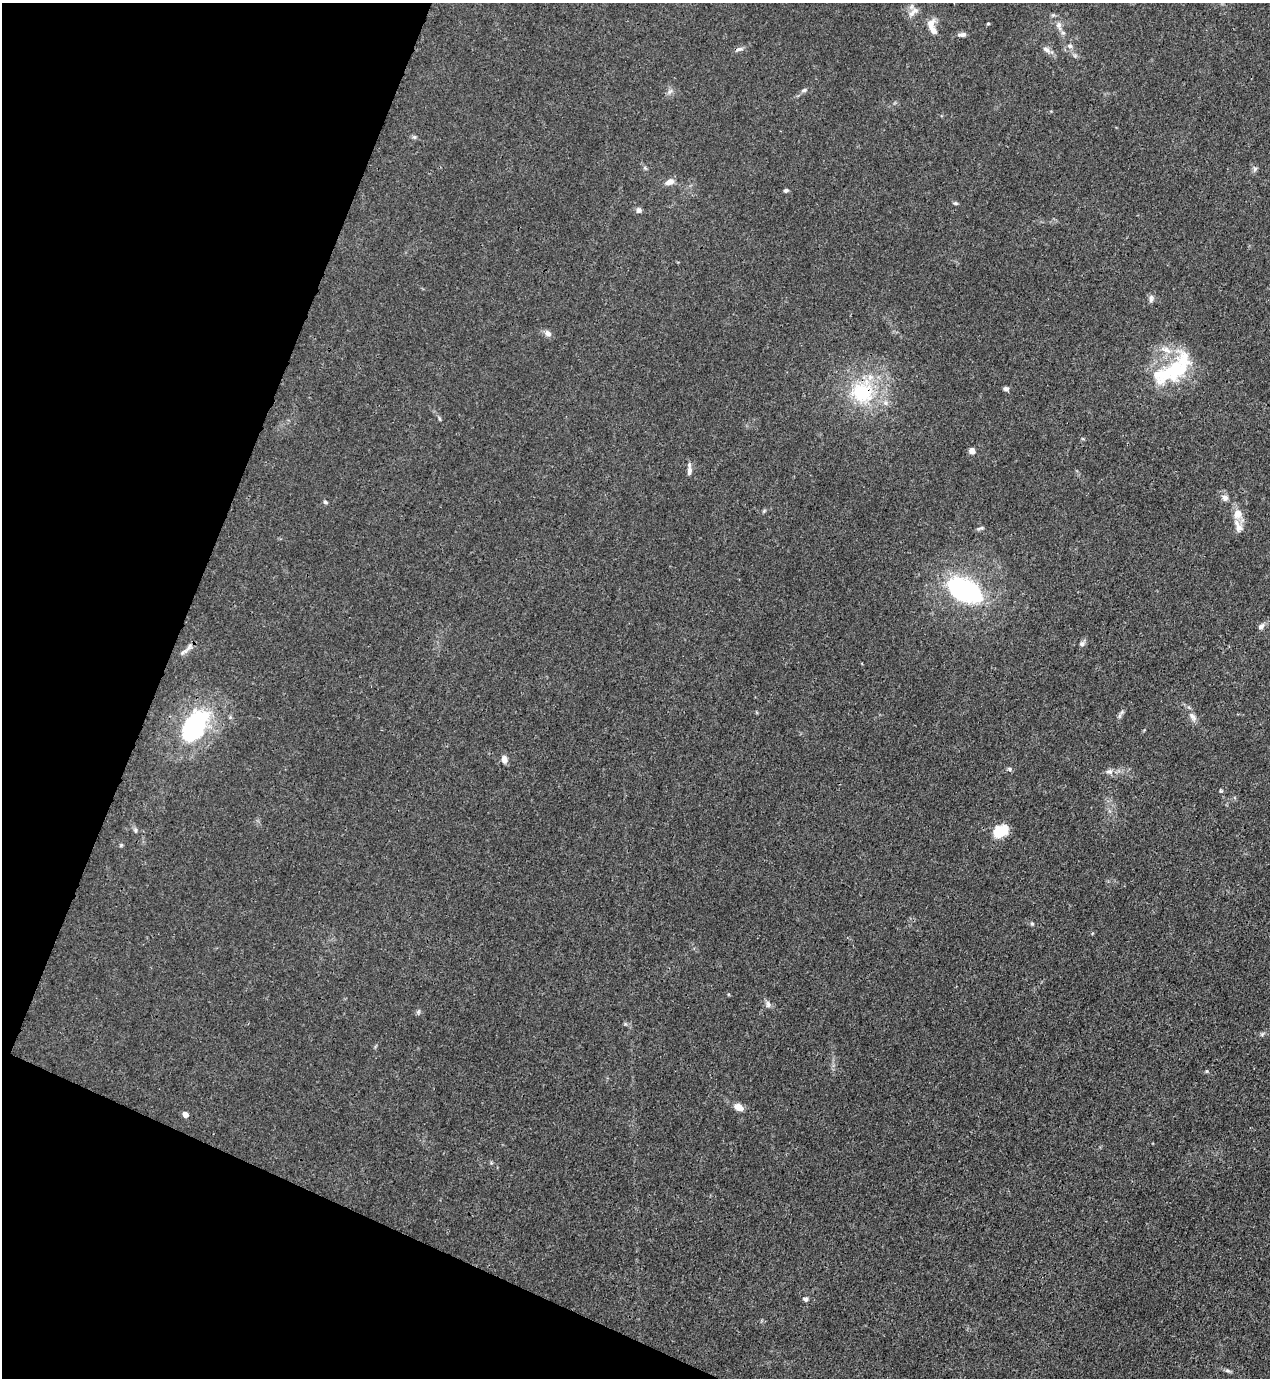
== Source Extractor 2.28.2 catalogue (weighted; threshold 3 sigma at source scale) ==
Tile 9 of 4 x 4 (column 1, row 3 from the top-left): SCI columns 222-1489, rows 1418-2793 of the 5646 x 5587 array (HDU 1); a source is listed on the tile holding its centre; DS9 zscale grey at full resolution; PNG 1272 x 1380 px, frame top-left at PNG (2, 3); no overlay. Shown black and unused: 20% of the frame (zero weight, under 3 of 4 exposures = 7% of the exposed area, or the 3 px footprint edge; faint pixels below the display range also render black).
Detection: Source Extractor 2.28.2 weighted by HDU 2 'WHT'; one run over the whole footprint, this tile lists its part. Background 0.0179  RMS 0.0025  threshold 0.0114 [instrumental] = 3 sigma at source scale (4.5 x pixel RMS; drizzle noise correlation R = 1.50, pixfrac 1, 0.05/0.05 arcsec/px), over >= 5 px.
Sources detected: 61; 3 inside a brighter object's white glare — not listed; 5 inside a brighter listed object's ellipse — not listed separately; the other 53 listed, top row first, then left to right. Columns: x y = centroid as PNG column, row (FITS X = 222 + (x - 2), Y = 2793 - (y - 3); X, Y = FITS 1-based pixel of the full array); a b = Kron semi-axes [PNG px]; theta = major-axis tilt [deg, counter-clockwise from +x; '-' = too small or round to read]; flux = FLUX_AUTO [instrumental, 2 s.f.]
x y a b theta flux
912 13 14 7 53 1.7
988 23 4 4 - 0.27
931 25 16 10 74 2.4
1059 26 15 8 -78 1.9
962 35 11 5 2 0.92
1070 46 7 6 - 0.9
739 49 12 5 11 0.88
1047 50 14 6 -38 1.2
804 90 8 5 17 0.58
670 91 9 4 48 0.69
414 137 6 5 - 0.45
1255 169 7 6 - 0.63
669 182 11 8 21 1.6
786 190 6 4 11 0.5
955 203 6 5 - 0.39
639 210 7 7 - 0.8
1151 298 11 6 84 0.88
548 333 10 7 -33 1.1
1166 350 17 8 -26 2.6
1174 371 54 21 28 18
1006 389 7 5 -2 0.72
862 392 29 28 - 19
439 419 7 3 -71 0.36
972 451 5 4 - 2.9
689 471 12 6 85 1.3
1225 498 9 8 - 1.1
325 502 6 4 -44 0.49
764 511 6 4 45 0.34
1238 514 12 11 - 3.1
1238 526 20 9 -66 2.1
980 528 10 4 11 0.55
965 591 32 28 85 24
1261 626 8 6 53 1
1082 644 7 7 - 0.71
188 648 18 6 52 1.5
1122 712 10 5 42 0.65
1193 717 15 7 -55 1.5
194 727 36 26 67 32
504 759 8 6 -79 1.6
1009 769 7 5 -28 0.49
1109 771 10 7 4 1.1
1221 791 5 4 - 0.33
135 830 6 4 -90 0.44
1000 831 19 13 29 5.7
121 845 5 5 - 0.34
1032 924 5 5 - 0.37
768 1004 10 6 -82 0.84
418 1012 6 5 - 0.47
1207 1071 6 4 89 0.28
739 1107 11 7 -27 2.3
185 1115 6 5 - 1.4
805 1299 7 6 - 0.62
1227 1371 9 4 -9 0.56
Overlapping masked pixels (flux is a lower limit): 1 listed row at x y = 862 392